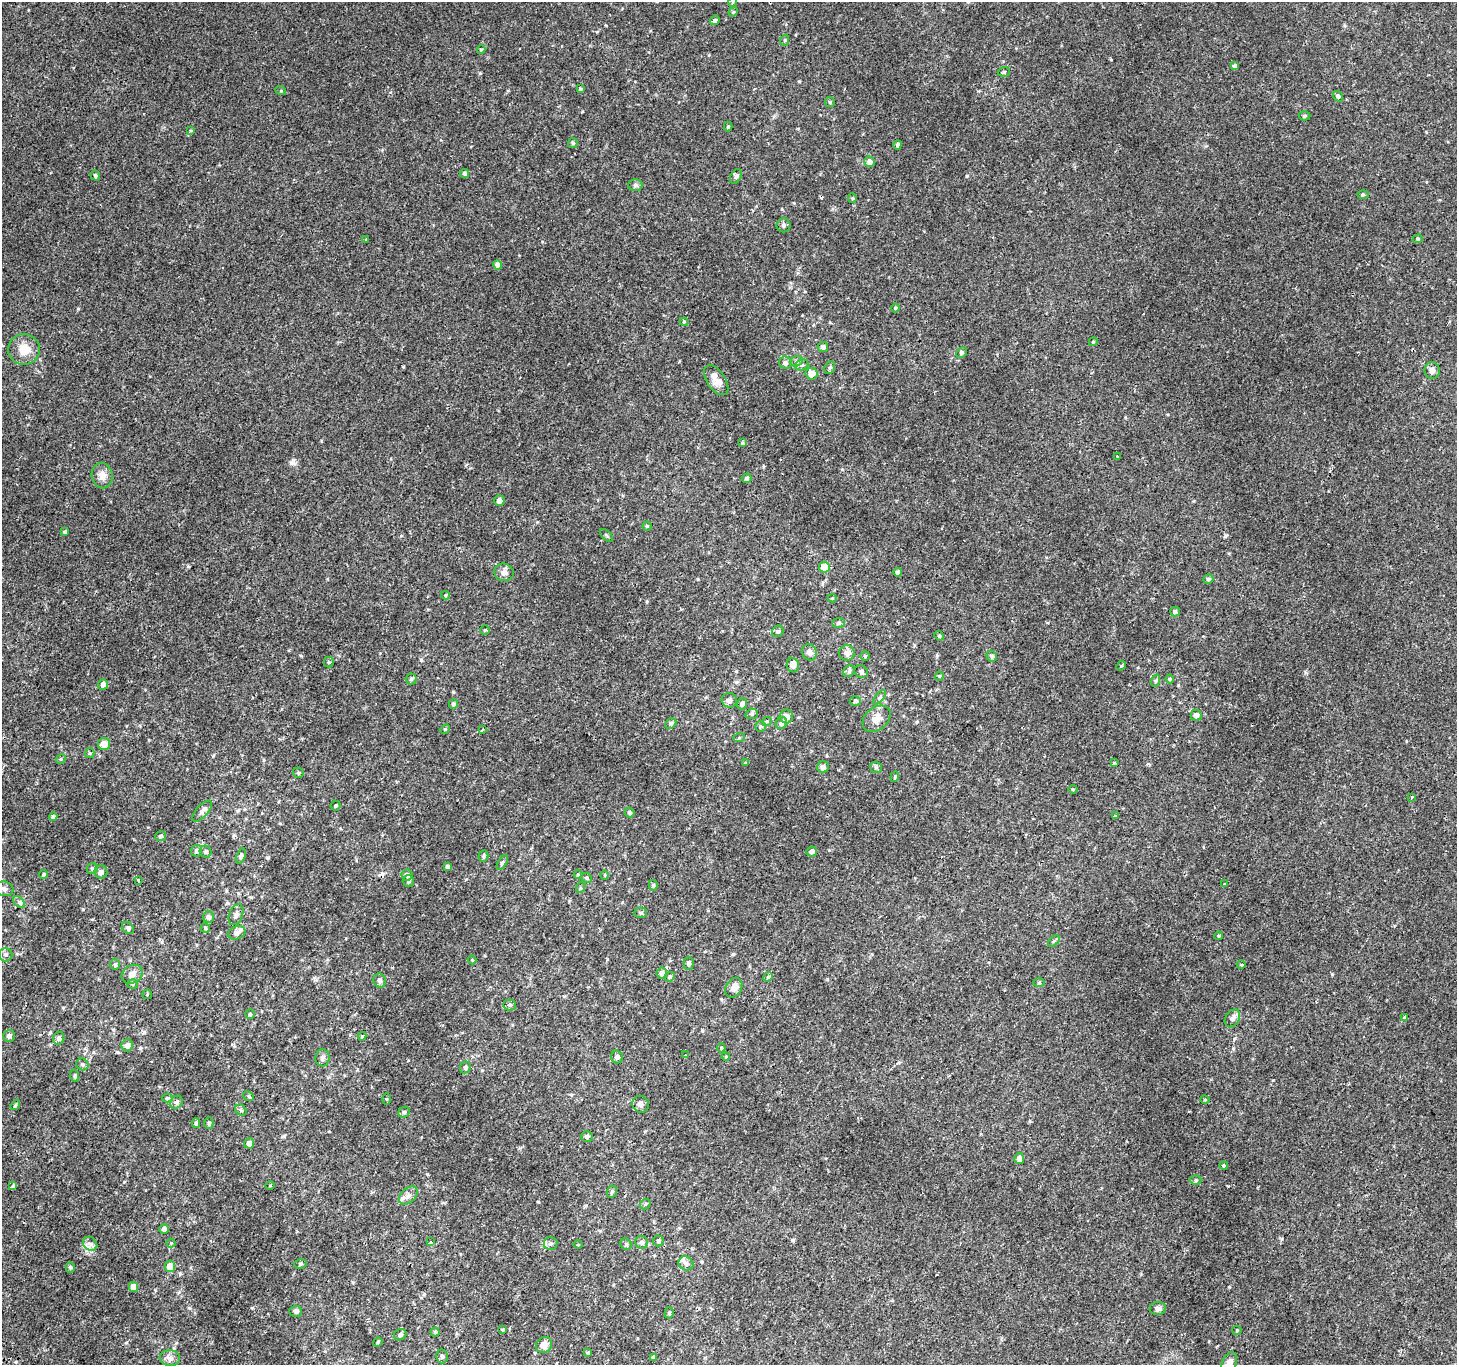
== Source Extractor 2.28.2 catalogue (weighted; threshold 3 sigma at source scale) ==
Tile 7 of 4 x 4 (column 3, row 2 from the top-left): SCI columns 2939-4393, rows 3023-4385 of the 5869 x 5977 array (HDU 1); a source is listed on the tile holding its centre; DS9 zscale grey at full resolution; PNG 1459 x 1367 px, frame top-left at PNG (2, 2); each listed source drawn as its Kron ellipse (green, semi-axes under 4 px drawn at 4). Shown black and unused: <1% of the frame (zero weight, under 2 of 3 exposures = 2% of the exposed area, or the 3 px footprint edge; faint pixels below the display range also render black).
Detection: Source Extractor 2.28.2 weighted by HDU 2 'WHT'; one run over the whole footprint, this tile lists its part. Background 0.00223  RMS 0.0023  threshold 0.0105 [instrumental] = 3 sigma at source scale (4.5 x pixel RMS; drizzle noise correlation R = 1.50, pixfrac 1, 0.0396/0.0396 arcsec/px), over >= 5 px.
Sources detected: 219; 3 cosmic-ray / hot-pixel residue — neither listed nor drawn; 2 inside a brighter listed object's ellipse — not listed separately; the other 214 listed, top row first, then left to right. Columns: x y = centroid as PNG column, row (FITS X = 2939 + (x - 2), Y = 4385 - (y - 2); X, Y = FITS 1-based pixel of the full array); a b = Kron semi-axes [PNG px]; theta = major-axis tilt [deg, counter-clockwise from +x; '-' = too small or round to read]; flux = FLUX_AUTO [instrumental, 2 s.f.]
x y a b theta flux
732 2 5 3 - 0.21
733 12 5 4 - 0.23
715 20 5 4 - 0.42
785 40 6 3 72 0.23
481 49 4 4 - 0.22
1234 66 4 3 - 0.7
1004 72 6 4 20 0.35
580 89 4 4 - 0.34
281 91 5 3 - 0.22
1338 96 5 4 - 0.48
830 102 5 5 - 0.31
1305 116 6 4 2 0.34
728 127 5 4 - 0.27
191 130 4 2 - 0.21
573 143 5 5 - 0.28
898 145 4 4 - 0.55
869 162 5 5 - 1.4
464 173 4 4 - 0.49
95 176 5 4 - 0.44
736 176 8 5 62 0.52
635 185 7 6 - 0.48
1363 195 6 4 0 0.26
852 198 5 4 - 0.29
784 225 7 7 - 0.56
366 239 3 2 - 0.2
1418 239 5 4 - 0.26
498 265 4 4 - 1.1
895 308 4 4 - 0.23
684 322 4 4 - 0.22
1093 342 4 3 - 0.2
823 347 5 5 - 0.81
24 349 16 15 - 3.4
961 353 5 4 - 0.43
796 361 6 5 - 0.46
785 363 6 6 - 0.67
802 365 7 5 21 0.51
830 368 6 5 - 0.42
1432 371 8 7 - 1
812 374 6 5 - 1.8
716 380 17 9 -56 1.9
743 443 3 3 - 0.35
1118 456 3 2 - 0.26
102 476 13 10 -79 1.8
747 478 5 4 - 0.38
499 501 5 5 - 1.3
647 526 4 4 - 0.29
65 532 3 3 - 0.35
607 536 8 3 -45 0.29
824 567 5 5 - 3.8
504 572 9 9 - 1.2
897 572 4 4 - 0.55
1208 579 5 4 - 0.41
445 595 4 4 - 0.24
832 598 4 4 - 0.2
1175 612 5 4 - 0.5
838 623 6 5 - 0.4
485 630 5 4 - 0.24
778 631 6 5 - 0.45
939 636 5 4 - 0.29
810 652 8 7 - 1.1
847 653 8 7 - 1.2
865 656 5 5 - 0.35
992 656 6 5 - 0.45
329 662 5 5 - 0.3
793 665 7 6 - 1.3
1121 666 5 4 - 0.24
849 671 6 5 - 0.46
861 671 7 6 - 0.65
939 676 4 4 - 0.23
411 679 5 5 - 0.38
1170 679 4 4 - 0.23
1155 681 6 4 71 0.35
103 684 5 5 - 0.97
879 697 9 4 51 0.44
729 700 8 7 - 0.83
855 701 5 4 - 0.31
453 704 5 4 - 0.44
742 704 5 5 - 0.82
752 714 6 5 - 0.4
1196 715 5 5 - 1.4
786 716 7 6 - 1.5
877 719 15 11 40 2.4
767 721 5 3 - 0.24
671 723 6 4 44 0.35
781 723 6 5 - 0.74
760 726 5 5 - 0.33
445 729 5 4 - 0.27
482 730 3 2 - 0.27
739 738 6 4 19 0.3
104 744 6 6 - 2.5
90 753 5 4 - 0.27
61 759 5 4 - 0.24
746 763 4 3 - 0.26
1114 763 4 4 - 0.21
823 767 6 5 - 0.99
876 767 6 5 - 0.38
298 773 5 5 - 0.35
895 777 5 4 - 0.29
1073 789 5 3 - 0.19
1412 797 3 2 - 0.21
335 806 5 5 - 0.3
202 811 13 6 48 1.1
630 813 5 4 - 0.45
1115 816 3 3 - 0.68
53 817 4 4 - 0.45
160 836 5 5 - 0.43
197 851 5 5 - 0.58
812 851 5 5 - 0.86
206 852 6 5 - 0.49
241 856 8 4 71 0.41
483 856 6 4 71 0.38
502 863 8 4 60 0.4
448 867 4 4 - 0.71
92 869 6 5 - 0.41
101 872 6 6 - 0.82
44 874 4 4 - 0.33
407 875 5 5 - 0.81
578 875 4 4 - 0.27
605 875 5 3 - 0.19
586 878 6 4 -29 0.32
139 881 4 3 - 0.51
408 881 6 5 - 0.47
1225 884 3 3 - 0.54
653 885 5 4 - 0.38
580 888 5 3 - 0.23
4 889 9 7 -19 0.88
19 902 7 4 -45 0.44
641 913 6 5 - 0.4
236 915 11 6 67 0.79
209 917 6 5 - 0.94
128 928 7 5 -46 0.47
205 928 4 4 - 0.33
237 933 9 6 23 1
1219 936 4 3 - 0.3
1054 941 7 4 44 0.38
5 954 7 7 - 0.63
472 960 4 3 - 0.2
689 963 6 5 - 0.57
115 964 6 4 89 0.37
1241 965 4 3 - 0.21
662 973 5 5 - 1
132 974 11 9 31 1.4
670 977 5 4 - 0.33
768 977 5 4 - 0.29
380 980 7 6 - 0.76
1039 983 6 4 2 0.3
132 984 5 5 - 0.32
734 988 10 8 60 1.3
147 994 5 5 - 0.27
510 1005 6 5 - 0.44
250 1014 4 4 - 0.27
1404 1017 4 3 - 0.65
1232 1018 10 7 59 0.95
9 1036 6 5 - 0.85
362 1036 4 4 - 0.26
59 1038 6 5 - 0.68
127 1045 6 6 - 1
721 1048 4 4 - 0.24
685 1055 3 3 - 1.1
617 1057 6 6 - 0.61
726 1057 4 4 - 0.22
323 1058 8 7 - 0.77
82 1064 6 5 - 0.51
465 1067 6 5 - 0.64
75 1076 6 4 -72 0.32
249 1096 5 4 - 0.34
167 1098 5 4 - 0.35
386 1099 5 3 - 0.23
1205 1100 5 3 - 0.23
176 1102 7 6 - 0.53
641 1104 8 8 - 0.77
15 1105 6 3 53 0.26
241 1110 6 5 - 0.38
404 1112 6 5 - 0.36
196 1123 5 4 - 0.39
209 1123 6 4 89 0.45
587 1136 6 5 - 0.57
249 1143 5 5 - 1.3
1019 1158 5 5 - 1
1224 1165 4 4 - 0.26
1196 1180 6 4 1 0.35
270 1185 4 3 - 0.17
13 1186 4 3 - 0.55
612 1192 6 5 - 0.37
408 1196 11 7 43 0.96
645 1204 6 4 48 0.32
164 1229 5 4 - 0.8
658 1241 5 5 - 0.4
430 1242 3 3 - 0.32
642 1242 6 6 - 0.59
171 1243 4 4 - 0.23
551 1243 7 6 - 0.63
90 1244 8 6 -42 0.81
626 1244 6 5 - 0.39
578 1245 4 3 - 0.16
686 1263 8 6 -33 0.89
300 1264 6 4 16 0.33
170 1266 6 5 - 2.5
70 1267 5 4 - 0.32
133 1287 5 4 - 1.9
1158 1308 8 6 10 0.72
296 1311 6 5 - 0.53
669 1313 6 4 73 0.41
503 1330 3 3 - 0.26
1237 1330 4 4 - 0.25
435 1332 4 4 - 0.34
400 1335 6 5 - 0.55
378 1342 5 4 - 0.23
544 1345 8 8 - 1.5
588 1353 3 3 - 2
442 1356 7 6 - 0.53
653 1357 3 3 - 1.4
170 1358 10 8 -8 1.2
1229 1363 11 7 66 1.6
Isophote crosses this tile's border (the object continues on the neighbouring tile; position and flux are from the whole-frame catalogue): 3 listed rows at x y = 732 2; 24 349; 1229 1363
Unlisted compact peaks at least as high as the median listed source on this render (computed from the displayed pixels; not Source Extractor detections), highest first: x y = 293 463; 1332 974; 1225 536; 421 660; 967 176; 83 909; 188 566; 252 1308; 213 756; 78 309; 1229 1287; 1282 1239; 267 858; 538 1202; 301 656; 284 1136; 827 979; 1233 1048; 480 73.